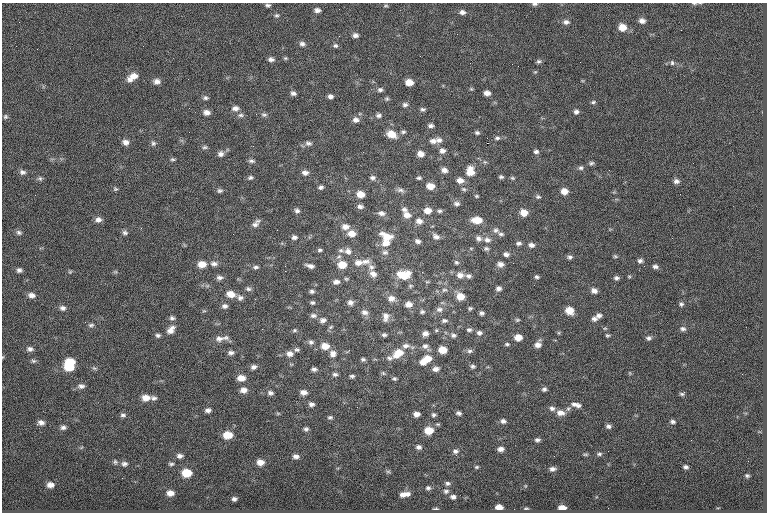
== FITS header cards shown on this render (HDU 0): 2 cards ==
NAXIS1  =                  765
NAXIS2  =                  510

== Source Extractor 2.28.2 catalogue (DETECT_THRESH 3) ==
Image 765 x 510 px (HDU 0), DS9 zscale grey, 1 PNG px = 1 image px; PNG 769 x 514 px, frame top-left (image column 1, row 510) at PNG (2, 3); no overlay
Background -0.595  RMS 8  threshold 24.1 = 3 sigma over >= 5 px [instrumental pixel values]
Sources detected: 298; all 298 listed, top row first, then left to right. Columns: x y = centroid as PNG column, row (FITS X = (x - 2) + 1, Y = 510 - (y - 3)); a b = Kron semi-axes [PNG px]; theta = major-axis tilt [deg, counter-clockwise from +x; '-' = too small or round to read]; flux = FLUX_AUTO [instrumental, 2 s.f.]
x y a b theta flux
694 3 5 3 - 620
535 4 8 4 0 1200
268 5 6 4 6 1100
386 6 7 3 8 670
317 10 6 5 - 1900
462 12 7 6 - 2000
277 15 6 6 - 970
642 21 7 5 -18 2500
566 22 9 7 -11 2000
622 27 8 7 - 6800
681 30 3 2 - 470
355 35 7 5 0 1900
302 44 7 6 - 1600
143 46 2 2 - 420
335 46 6 5 - 1100
37 49 2 2 - 1200
285 58 6 5 - 660
271 59 7 5 -5 1700
539 61 6 5 - 1200
672 63 7 5 -76 1000
518 66 2 2 - 260
132 77 13 7 33 5400
157 81 8 6 1 2600
409 82 6 5 - 5800
471 89 5 4 - 630
380 90 7 6 - 1400
293 93 6 5 - 1600
487 93 6 5 - 2800
330 97 4 4 - 3400
205 98 7 5 -10 1200
387 99 6 5 - 910
593 102 6 4 11 920
405 104 7 6 - 1500
189 108 2 2 - 480
235 108 9 7 5 2400
423 109 6 5 - 1200
207 112 7 6 - 2700
576 112 6 6 - 1600
241 115 8 5 0 1300
264 115 9 5 0 1300
378 115 8 6 -1 1600
5 117 7 6 - 1000
356 120 8 7 - 2400
431 126 6 4 2 1500
403 132 7 5 11 1100
477 133 6 5 - 1100
391 134 9 7 -22 8300
497 138 8 5 8 1400
439 140 10 7 -12 2600
433 141 10 7 -3 2700
125 142 8 6 -22 2700
153 143 7 6 - 1300
308 143 9 6 -14 1700
487 143 2 2 - 4200
205 147 7 5 13 1100
442 151 8 7 - 2200
536 152 6 5 - 1400
221 154 8 7 - 2100
421 154 7 6 - 3800
173 159 7 4 2 830
251 161 7 5 -13 1300
485 162 6 5 - 1000
591 163 7 5 19 1100
581 168 7 6 - 1300
444 170 7 6 - 2500
470 171 11 9 -85 7300
22 172 8 6 -4 1800
305 173 7 6 - 2300
250 177 6 5 - 1100
501 177 5 4 - 1000
40 178 7 6 - 1200
373 178 7 6 - 1700
419 178 6 4 10 1000
512 178 6 4 -20 800
460 180 8 6 -4 3500
676 181 7 6 - 1900
430 186 7 6 - 5800
321 187 6 5 - 1300
115 189 6 6 - 880
464 189 7 5 -26 1000
400 190 11 6 -14 1900
220 191 7 6 - 1200
564 191 7 6 - 4600
360 194 8 6 -10 5400
477 196 5 3 - 640
538 197 7 5 -21 1100
457 204 8 6 -4 1700
360 206 7 5 -7 1800
404 209 7 6 - 1700
427 210 8 6 -3 4800
297 211 6 6 - 1500
440 211 7 5 1 1100
381 213 9 7 -10 2400
524 213 7 6 - 5900
407 215 9 8 - 3900
98 220 8 6 12 2300
477 220 10 6 -3 7700
419 221 9 7 -17 3100
256 223 12 6 46 2300
345 227 10 7 -5 3500
496 230 8 6 -3 1700
19 232 7 6 - 1400
125 232 7 6 - 1400
233 234 2 2 - 1300
351 234 9 7 -1 4800
501 234 8 5 -17 1200
294 237 7 5 -4 1600
387 237 15 8 -23 7800
436 237 9 6 -28 2300
478 238 8 6 -34 2000
487 240 9 7 -6 2500
418 241 6 5 - 1700
386 243 10 8 4 4800
518 243 7 5 7 1400
531 245 7 5 -10 2100
486 249 6 5 - 1100
320 250 6 4 2 910
341 250 8 5 -2 1200
348 251 9 8 - 2600
385 252 9 7 -11 1700
506 254 6 5 - 1700
355 255 2 2 - 1000
615 256 7 4 -30 760
570 257 6 5 - 1400
365 261 13 7 1 3100
640 261 6 6 - 1500
456 262 6 5 - 980
358 263 9 7 2 3300
513 263 2 2 - 1800
202 264 8 7 - 5700
214 264 10 6 -1 2100
500 264 7 6 - 2500
342 265 8 7 - 8100
310 266 8 4 -15 2100
644 266 2 2 - 1100
655 266 7 5 -5 1600
256 267 7 5 4 1200
371 267 8 7 - 2100
19 270 6 5 - 1500
285 271 2 2 - 6400
70 272 5 5 - 620
115 272 6 4 18 720
373 274 9 7 -35 2800
404 275 13 8 1 12000
460 275 9 7 -5 3300
469 276 7 5 -1 1600
629 276 5 5 - 610
537 277 5 4 - 990
219 278 8 6 -5 1800
616 278 6 5 - 1300
346 279 6 4 -20 680
336 282 7 5 6 2300
410 286 6 5 - 800
248 289 7 5 -19 1300
498 289 5 4 - 1700
444 290 8 5 17 1500
312 291 5 4 - 1300
594 291 7 6 - 2500
231 294 9 6 -12 5500
32 295 9 6 -11 2800
460 296 7 6 - 6800
240 298 7 7 - 1800
391 298 10 8 -8 3300
255 299 2 2 - 310
312 302 6 5 - 990
350 302 7 6 - 2100
409 304 8 6 4 3500
681 304 6 6 - 1200
225 306 7 6 - 1600
63 308 8 7 - 1900
470 308 5 4 - 870
439 309 9 7 4 2200
204 311 6 3 -17 570
569 311 8 7 - 6600
364 312 10 7 -16 2400
422 312 6 5 - 1000
481 313 5 4 - 1300
313 315 8 6 -6 1700
599 316 7 6 - 1900
385 317 12 8 86 3100
172 318 7 6 - 1400
594 319 8 7 - 2000
323 320 8 6 12 2000
517 320 7 5 14 850
444 321 8 5 5 1400
91 325 8 5 9 1200
331 327 7 5 23 870
683 329 8 6 -12 1600
171 330 12 8 49 3800
294 330 6 4 2 840
469 330 7 5 -10 1300
425 333 6 5 - 2500
479 333 7 6 - 1700
158 335 7 5 -14 1200
384 335 6 5 - 1200
453 335 8 6 -13 1600
607 335 5 4 - 800
219 338 12 8 3 3100
226 338 9 7 1 1600
518 338 7 6 - 5400
648 338 7 6 - 1500
311 342 7 7 - 1500
507 344 5 4 - 930
538 345 7 6 - 2900
325 346 9 7 -4 6000
406 346 10 6 3 2200
425 346 7 7 - 1900
30 349 8 6 -9 1900
297 350 7 5 1 1200
442 350 7 5 -8 8100
470 351 7 5 4 1400
231 353 8 6 8 1800
398 353 14 9 33 9000
290 354 8 6 -1 2800
333 354 9 9 - 2800
3 357 5 3 - 470
389 358 9 6 -9 1800
363 359 6 5 - 1100
427 359 10 7 4 6000
33 361 7 5 -3 1100
70 362 9 6 -4 11000
423 362 8 5 -10 2800
473 366 7 5 -6 1200
69 367 9 6 -7 10000
253 367 7 5 10 1900
94 368 7 5 -24 980
314 369 5 4 - 1400
436 369 8 5 8 2400
383 373 7 4 -45 760
630 373 5 3 - 430
335 374 7 5 -2 1400
352 376 6 5 - 1100
241 378 8 6 1 5200
394 379 6 5 - 900
81 386 9 6 0 2100
544 389 5 5 - 1400
243 390 8 6 10 3200
303 392 8 6 -5 2600
270 393 8 6 -15 1500
683 393 6 3 37 1600
146 398 8 7 - 4800
154 398 7 5 -13 1400
311 404 6 5 - 1700
574 404 9 7 -23 2100
578 405 6 6 - 1500
552 408 7 6 - 1800
568 409 6 5 - 1100
208 410 6 5 - 1900
278 413 6 4 0 610
459 413 5 4 - 1300
560 413 11 7 -8 3600
416 414 6 5 - 2900
123 415 8 5 0 1300
433 415 5 5 - 1100
330 417 6 5 - 990
503 421 7 6 - 1600
673 422 7 5 -2 1300
41 423 8 6 -21 2200
37 424 3 3 - 650
608 426 6 5 - 1600
63 427 7 6 - 1600
306 429 5 5 - 1200
429 430 7 6 - 9400
228 435 8 6 -1 9500
537 440 6 4 3 1300
691 440 2 2 - 1600
419 447 6 5 - 1700
501 449 5 4 - 2400
455 451 8 7 - 2000
585 454 7 3 0 750
599 454 7 5 9 1100
180 456 8 5 -3 1900
296 456 7 5 -5 2000
115 462 7 6 - 1000
260 462 7 6 - 4100
124 464 8 6 -2 1700
171 464 7 4 1 950
477 467 5 4 - 660
686 467 5 4 - 1400
553 469 7 5 6 1900
388 471 7 4 -1 730
187 473 8 6 -4 12000
747 475 4 3 - 840
122 478 3 2 - 400
447 483 6 5 - 1200
50 485 8 6 -7 3000
525 486 6 3 72 480
428 488 6 5 - 1200
446 491 7 5 8 1200
170 493 7 6 - 3700
403 494 7 7 - 2500
407 494 8 6 -3 2200
453 497 6 5 - 1500
234 499 5 4 - 1400
499 507 6 5 - 5300
562 507 7 4 -2 3500
526 508 7 3 -6 680
435 509 7 2 -2 690
At the frame edge (FLAGS 8, measured only in part): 3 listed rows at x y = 694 3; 535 4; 3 357